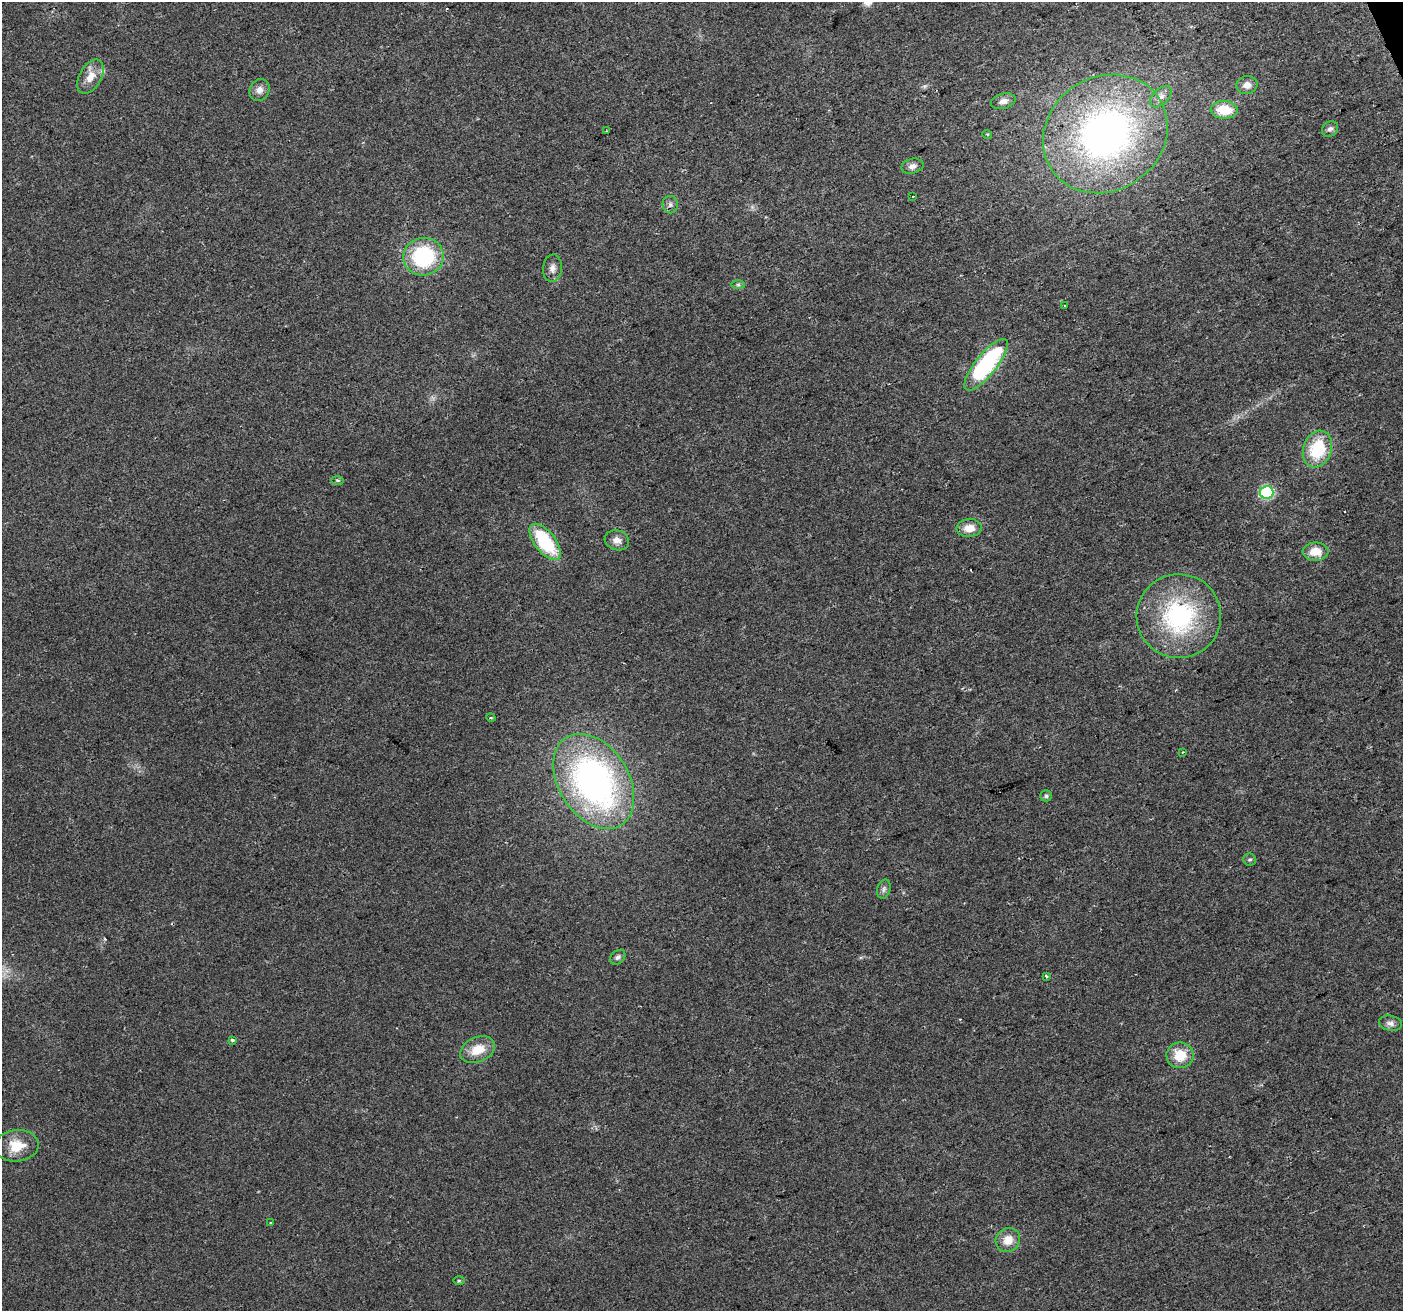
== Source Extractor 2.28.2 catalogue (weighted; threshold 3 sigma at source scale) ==
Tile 10 of 4 x 4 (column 2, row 3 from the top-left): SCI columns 1404-2804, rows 1451-2759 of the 5607 x 5461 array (HDU 1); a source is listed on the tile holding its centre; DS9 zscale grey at full resolution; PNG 1405 x 1313 px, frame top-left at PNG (2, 2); each listed source drawn as its Kron ellipse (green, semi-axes under 4 px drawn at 4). Shown black and unused: <1% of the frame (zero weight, under 2 of 3 exposures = <1% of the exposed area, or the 3 px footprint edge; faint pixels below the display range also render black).
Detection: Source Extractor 2.28.2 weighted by HDU 2 'WHT'; one run over the whole footprint, this tile lists its part. Background 0.0293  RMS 0.0063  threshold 0.0285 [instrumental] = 3 sigma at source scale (4.5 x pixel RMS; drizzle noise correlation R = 1.50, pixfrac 1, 0.0396/0.0396 arcsec/px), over >= 5 px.
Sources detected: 47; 1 too faint to see at this stretch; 3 cosmic-ray / hot-pixel residue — neither listed nor drawn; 1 inside a brighter listed object's ellipse — not listed separately; the other 42 listed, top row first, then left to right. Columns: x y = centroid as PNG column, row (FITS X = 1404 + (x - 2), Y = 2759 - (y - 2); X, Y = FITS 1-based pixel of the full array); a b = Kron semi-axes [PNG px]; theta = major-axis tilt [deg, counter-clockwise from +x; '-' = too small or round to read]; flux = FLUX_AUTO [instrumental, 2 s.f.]
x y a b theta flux
90 77 18 11 61 8
1247 85 10 9 - 4.6
260 90 11 9 59 4.1
1161 97 13 7 44 3.8
1003 101 12 7 15 3.8
1224 110 13 9 -3 18
1330 129 8 7 - 2.3
607 131 2 2 - 0.42
987 134 5 3 - 0.6
1105 134 65 57 34 260
912 166 11 7 13 3.2
913 196 3 3 - 1.3
670 205 9 7 -80 2.3
423 257 20 19 - 59
552 268 14 9 84 4.1
738 285 7 4 0 1.1
1064 306 3 2 - 0.86
986 365 32 10 51 86
1317 449 19 14 72 31
338 480 6 3 0 0.85
1266 492 7 6 - 76
969 528 12 9 5 8.2
617 540 12 10 -16 4.7
545 542 21 10 -52 41
1315 552 13 9 0 9.6
1179 616 42 42 - 85
491 718 5 3 - 0.52
1182 752 3 3 - 0.56
594 781 51 35 -58 220
1046 796 6 5 - 1.4
1250 860 6 6 - 1.3
884 889 10 6 74 2
618 957 8 6 41 1.8
1046 976 3 3 - 1.3
1390 1023 12 7 -12 2.9
232 1040 3 3 - 1.6
477 1050 18 12 23 13
1180 1055 13 13 - 14
17 1146 22 15 6 14
271 1222 3 2 - 0.64
1008 1240 12 11 - 8.5
459 1280 6 4 1 0.72